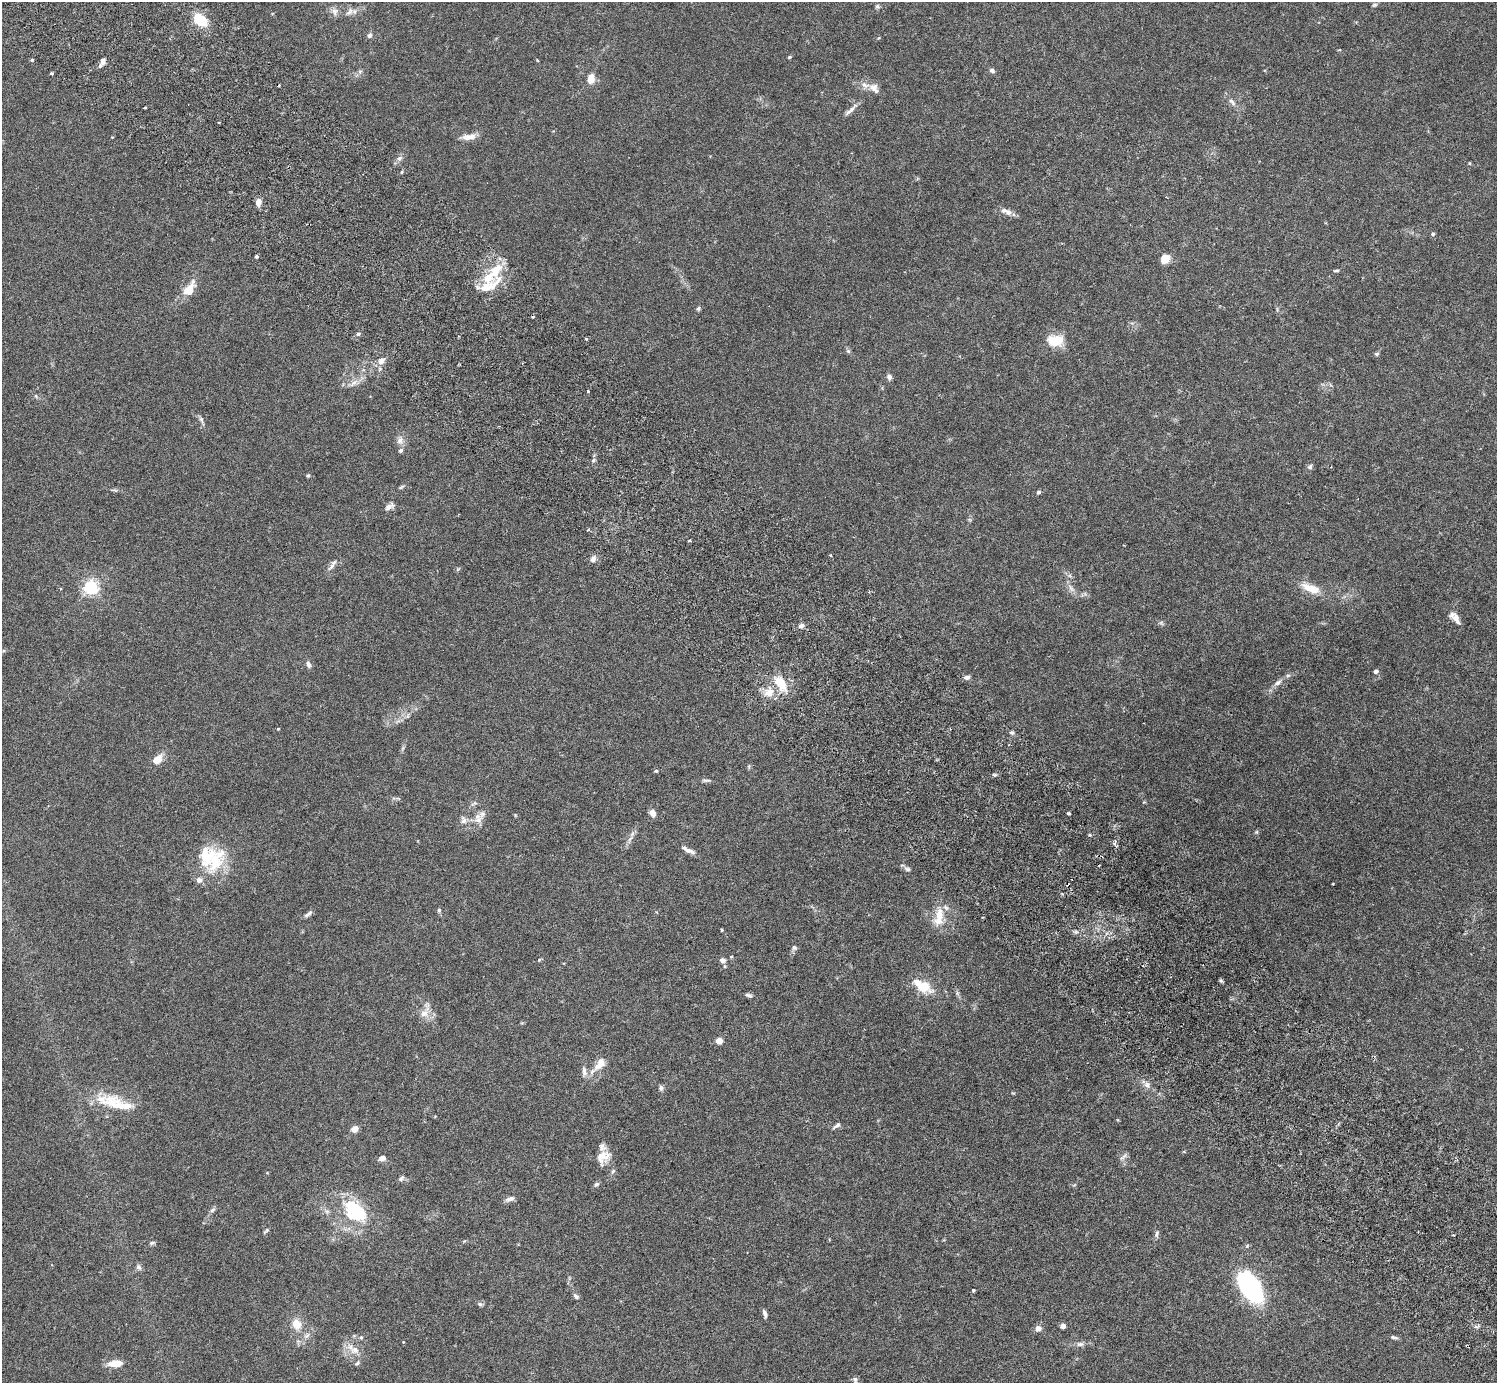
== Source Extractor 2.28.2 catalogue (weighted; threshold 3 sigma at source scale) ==
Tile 6 of 4 x 4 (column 2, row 2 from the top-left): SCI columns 1541-3035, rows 2968-4348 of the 6074 x 6074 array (HDU 1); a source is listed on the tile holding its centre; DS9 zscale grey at full resolution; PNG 1499 x 1385 px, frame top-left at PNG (2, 2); no overlay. Shown black and unused: <1% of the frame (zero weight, under 3 of 6 exposures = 3% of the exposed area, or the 3 px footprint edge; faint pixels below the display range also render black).
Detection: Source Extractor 2.28.2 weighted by HDU 2 'WHT'; one run over the whole footprint, this tile lists its part. Background 0.0198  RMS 0.002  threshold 0.00834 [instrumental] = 3 sigma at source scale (4.09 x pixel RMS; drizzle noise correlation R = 1.36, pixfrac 0.8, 0.05/0.05 arcsec/px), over >= 5 px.
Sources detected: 153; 4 cosmic-ray / hot-pixel residue — not listed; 15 inside a brighter listed object's ellipse — not listed separately; the other 134 listed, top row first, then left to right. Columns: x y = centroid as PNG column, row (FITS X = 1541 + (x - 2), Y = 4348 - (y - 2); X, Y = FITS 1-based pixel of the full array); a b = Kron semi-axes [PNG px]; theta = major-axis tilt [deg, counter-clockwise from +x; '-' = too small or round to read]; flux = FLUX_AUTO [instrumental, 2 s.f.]
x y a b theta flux
1375 5 7 5 26 0.33
877 6 6 5 - 0.33
334 11 12 9 -56 0.96
349 12 14 8 45 0.97
200 20 18 11 -37 5.4
369 35 7 6 - 0.48
789 57 5 4 - 0.21
32 60 4 4 - 0.19
537 60 5 3 - 0.13
103 61 7 5 84 0.81
992 71 7 5 -34 0.46
52 73 3 3 - 0.33
591 79 13 9 77 1.7
874 88 16 10 -47 1.5
1232 102 12 6 -45 0.82
851 109 21 5 50 0.96
112 137 3 3 - 0.15
469 137 19 7 8 1.6
399 158 8 6 22 0.65
402 172 5 3 - 0.2
258 202 7 6 - 1.4
1008 212 10 8 -36 0.82
1433 234 5 4 - 0.32
256 256 3 3 - 0.6
1165 259 10 9 - 2.1
1336 270 7 3 4 0.31
495 271 31 19 -87 6.3
189 289 19 10 58 3.2
698 308 5 5 - 0.37
358 334 5 4 - 0.37
586 339 3 3 - 0.51
1055 340 20 13 -2 4
848 351 6 5 - 0.36
1377 354 5 5 - 0.34
381 361 10 8 59 1.1
889 377 7 6 - 0.63
354 383 16 6 42 1.1
588 391 3 3 - 0.23
36 396 7 4 -46 0.29
201 420 10 5 -63 0.51
400 440 12 8 73 1
1310 467 7 6 - 0.45
308 476 5 4 - 0.24
401 487 9 3 33 0.29
115 490 10 3 -11 0.31
1038 492 6 5 - 0.31
389 507 12 6 32 0.79
690 540 3 2 - 0.39
831 555 4 3 - 0.17
593 559 8 7 - 0.75
332 566 13 6 50 0.79
91 587 6 5 - 48
1071 588 13 6 -53 0.89
1310 588 28 11 -21 3.1
1456 619 16 9 -65 1.3
1161 623 6 5 - 0.34
801 626 7 5 17 0.7
308 664 8 6 -61 0.75
1376 671 5 4 - 0.55
1288 675 6 5 - 0.34
967 677 7 5 20 0.72
780 683 22 12 -53 4.5
1278 683 12 7 29 0.89
769 692 15 11 31 2.3
278 729 3 3 - 0.16
1012 733 5 5 - 0.34
403 748 7 4 71 0.32
157 760 10 6 43 2.7
749 766 7 3 89 0.24
656 771 5 4 - 0.25
995 775 6 3 -17 0.26
706 780 13 4 2 0.43
396 798 16 2 -8 0.33
1144 802 4 4 - 0.17
473 804 11 3 30 0.33
652 813 7 6 - 1.3
1068 813 4 3 - 0.38
482 814 19 8 57 1.4
464 820 11 8 -65 0.94
1256 832 5 5 - 0.25
1090 835 3 3 - 0.39
630 839 10 4 56 0.62
1115 842 7 4 59 0.52
688 850 17 5 -24 1.1
205 857 46 23 -66 7.6
907 869 8 6 -20 0.45
439 910 6 5 - 0.32
308 914 13 5 37 0.57
939 917 27 11 81 3.5
722 930 3 3 - 0.21
794 947 7 7 - 0.47
722 960 7 6 - 0.72
923 987 12 6 -30 7.9
957 993 7 4 -72 0.36
748 995 8 5 -15 0.47
425 1013 18 9 52 1.7
719 1041 5 5 - 2
600 1064 20 10 50 2.6
584 1071 13 6 -81 0.89
1146 1084 15 8 -45 1.2
661 1088 8 5 -81 0.46
102 1099 56 18 0 6.2
836 1126 12 5 36 0.56
354 1129 6 5 - 1.5
1123 1156 13 4 42 0.51
603 1157 19 14 51 2.5
382 1158 7 6 - 0.97
613 1171 7 5 60 0.39
401 1178 9 5 44 0.46
596 1184 7 5 29 0.45
510 1199 11 6 17 0.83
212 1210 8 5 40 0.45
356 1210 39 20 -41 9.7
266 1231 10 4 44 0.3
1157 1234 10 5 78 0.52
152 1243 8 5 18 0.34
139 1267 9 7 -71 0.54
1251 1288 32 15 -57 30
973 1290 3 3 - 0.3
576 1296 9 5 -46 0.54
480 1304 7 5 -21 0.38
765 1314 10 4 -74 0.57
297 1324 12 11 - 2.4
1063 1326 4 4 - 1.4
1038 1328 9 8 - 0.81
307 1336 10 6 44 0.79
361 1337 5 5 - 0.24
1394 1337 10 4 -11 0.44
403 1342 3 3 - 0.14
1080 1344 10 6 0 0.7
355 1350 15 12 -4 2.1
116 1363 13 6 5 3
357 1363 7 5 37 0.35
855 1380 11 6 -78 0.57
Isophote crosses this tile's border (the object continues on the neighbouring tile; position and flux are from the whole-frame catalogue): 1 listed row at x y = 855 1380
Unlisted compact peaks at least as high as the median listed source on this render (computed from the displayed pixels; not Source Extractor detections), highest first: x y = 1221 981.